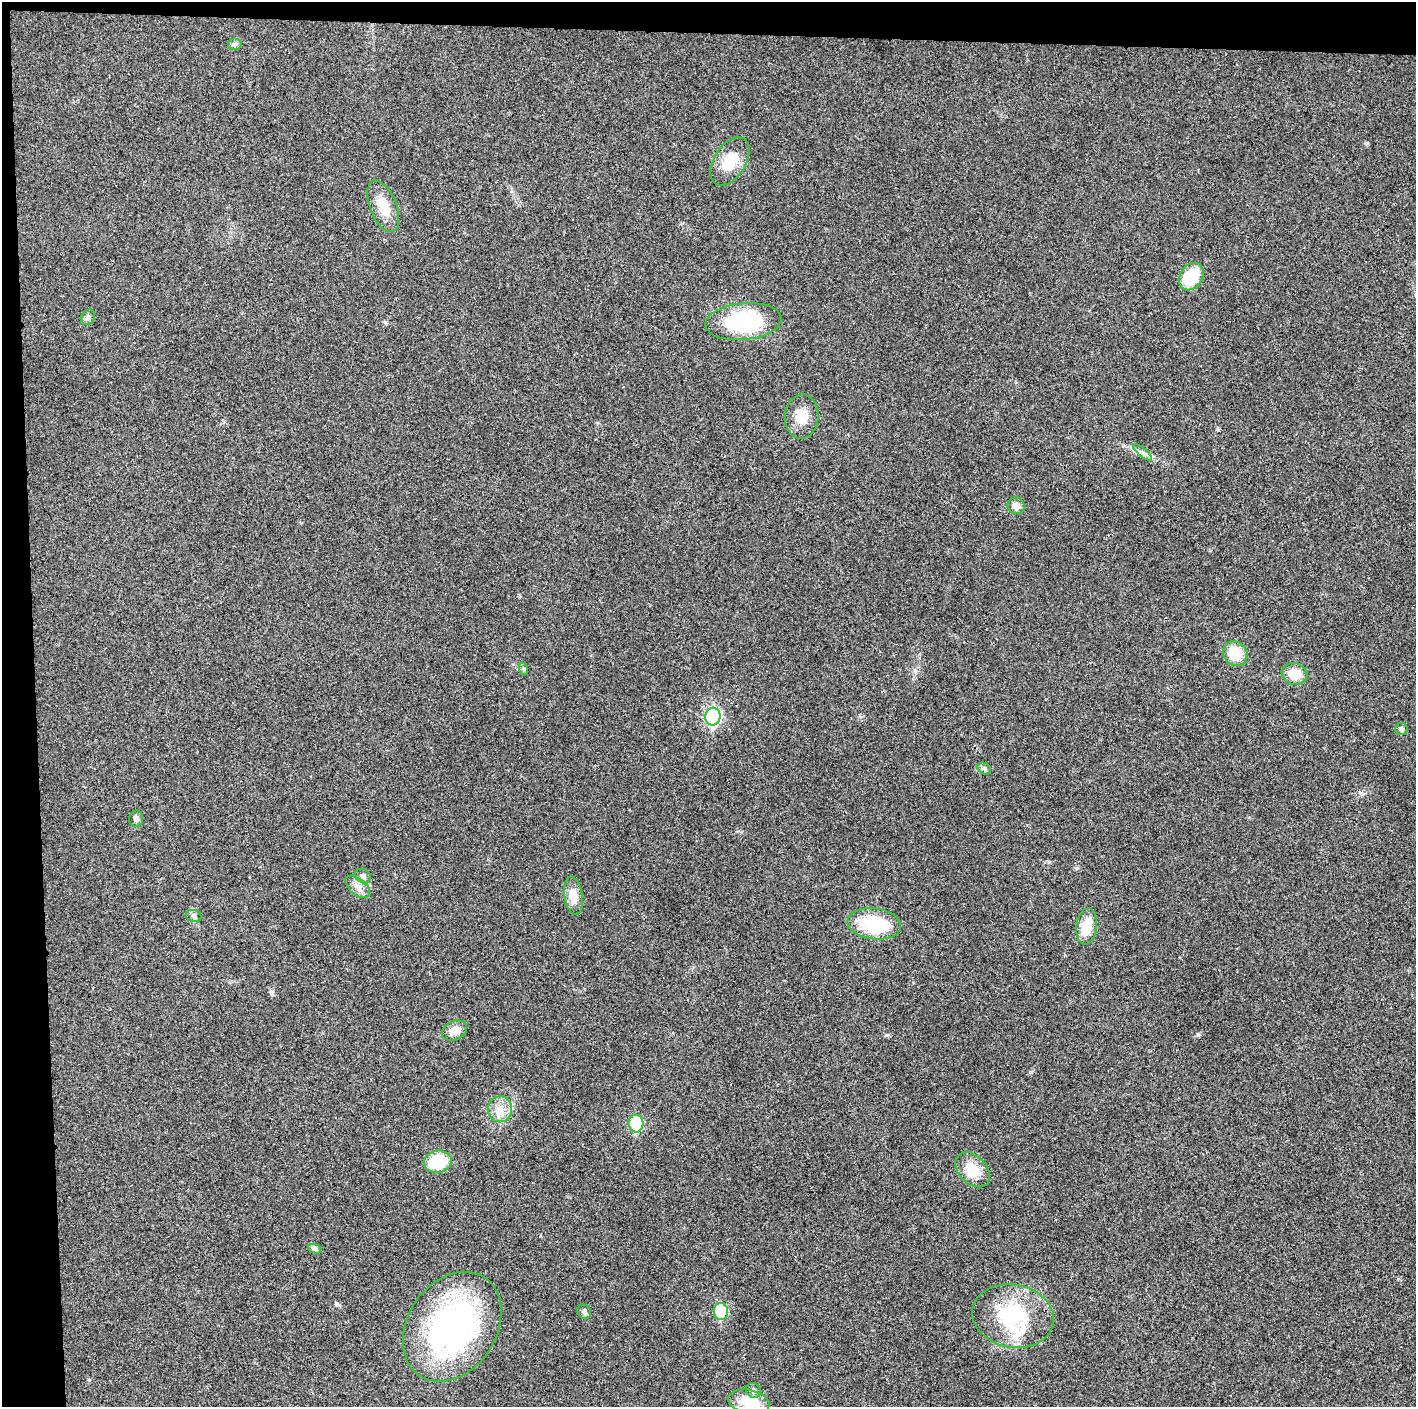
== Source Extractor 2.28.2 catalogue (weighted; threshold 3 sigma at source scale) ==
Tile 1 of 3 x 3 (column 1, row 1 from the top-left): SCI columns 3-1416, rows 2811-4215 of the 4246 x 4219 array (HDU 1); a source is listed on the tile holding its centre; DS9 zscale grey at full resolution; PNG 1418 x 1409 px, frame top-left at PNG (2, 2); each listed source drawn as its Kron ellipse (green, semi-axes under 4 px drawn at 4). Shown black and unused: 5% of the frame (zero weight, under 3 of 4 exposures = <1% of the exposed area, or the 3 px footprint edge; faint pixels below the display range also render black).
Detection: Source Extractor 2.28.2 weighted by HDU 2 'WHT'; one run over the whole footprint, this tile lists its part. Background 0.0233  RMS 0.0054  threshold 0.0241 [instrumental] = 3 sigma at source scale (4.5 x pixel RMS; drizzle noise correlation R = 1.50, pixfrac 1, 0.05/0.05 arcsec/px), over >= 5 px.
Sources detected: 34; all 34 listed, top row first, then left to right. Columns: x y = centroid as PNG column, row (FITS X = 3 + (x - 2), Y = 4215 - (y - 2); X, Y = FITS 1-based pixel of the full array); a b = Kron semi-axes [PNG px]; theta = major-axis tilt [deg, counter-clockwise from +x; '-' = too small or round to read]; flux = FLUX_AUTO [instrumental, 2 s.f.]
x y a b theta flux
235 44 7 6 - 1.2
730 161 26 16 58 14
383 206 27 13 -68 11
1191 277 14 11 55 18
88 317 8 6 59 1.4
743 322 38 18 6 51
802 417 22 17 85 9
1143 452 12 4 -40 1.8
1016 506 9 8 - 2.9
1235 654 13 11 -41 13
524 669 6 4 -72 0.75
1295 674 13 11 -14 9.9
713 717 9 7 85 84
1401 729 6 6 - 1.3
984 769 7 5 -35 1.1
136 819 8 7 - 1.4
363 876 8 6 -37 1.7
358 887 14 8 -40 3.6
573 896 19 9 -82 7.7
194 916 8 6 -16 1.3
874 924 27 15 -7 29
1087 926 18 10 83 11
455 1031 13 9 26 5.2
500 1109 13 12 - 5.8
636 1123 9 7 -84 29
438 1162 14 11 13 20
973 1170 20 14 -47 11
315 1249 7 4 -19 1.1
721 1311 8 7 - 24
584 1312 8 6 -61 1.5
1013 1316 41 31 -12 41
452 1327 59 44 57 140
753 1390 8 7 - 1.6
749 1402 21 12 -11 14
Overlapping masked pixels (flux is a lower limit): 1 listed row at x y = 721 1311
Isophote crosses this tile's border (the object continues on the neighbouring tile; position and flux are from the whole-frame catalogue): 1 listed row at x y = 749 1402
Unlisted compact peaks at least as high as the median listed source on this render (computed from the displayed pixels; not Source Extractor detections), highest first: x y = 887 1035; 271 992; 1049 862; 1366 144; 915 671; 1218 430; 89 1380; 1398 1279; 540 1236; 386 322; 1123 446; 738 831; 1361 793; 511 191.